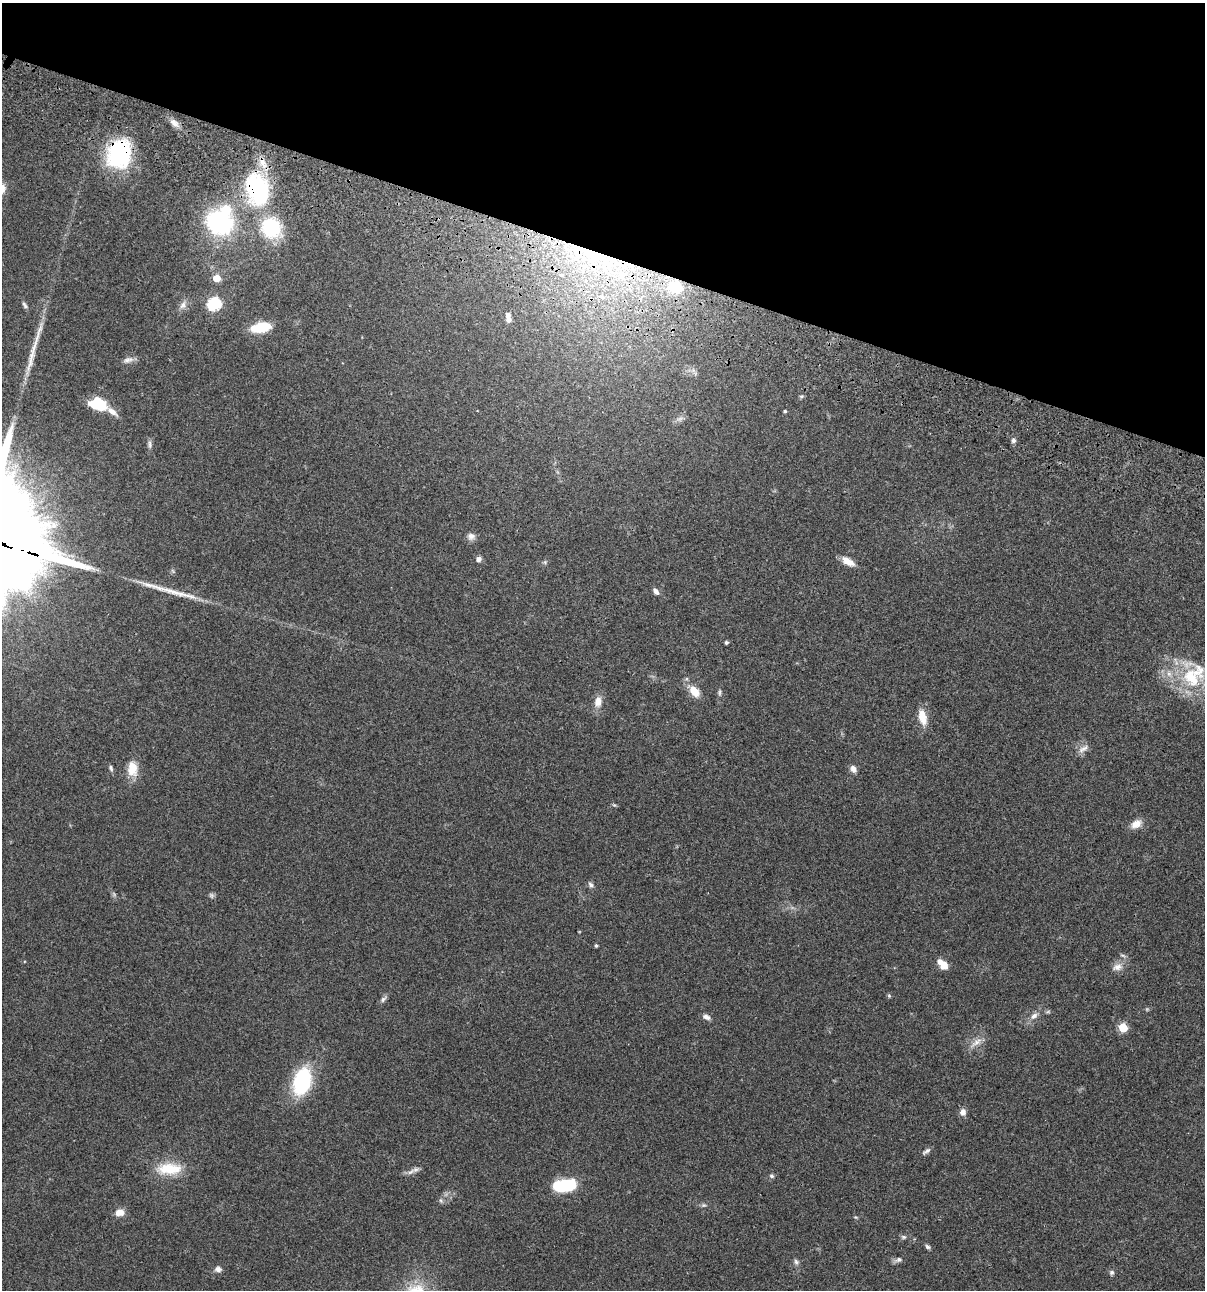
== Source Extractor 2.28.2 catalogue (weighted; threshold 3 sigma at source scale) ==
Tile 2 of 4 x 4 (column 2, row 1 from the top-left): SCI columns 1438-2640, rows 3985-5272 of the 5405 x 5389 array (HDU 1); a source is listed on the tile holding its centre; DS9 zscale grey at full resolution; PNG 1207 x 1292 px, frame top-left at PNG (2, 3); no overlay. Shown black and unused: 20% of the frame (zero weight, under 3 of 4 exposures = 9% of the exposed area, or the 3 px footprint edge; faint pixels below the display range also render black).
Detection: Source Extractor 2.28.2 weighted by HDU 2 'WHT'; one run over the whole footprint, this tile lists its part. Background 0.0456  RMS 0.0054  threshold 0.0245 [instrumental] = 3 sigma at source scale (4.5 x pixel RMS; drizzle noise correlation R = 1.50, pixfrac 1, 0.05/0.05 arcsec/px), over >= 5 px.
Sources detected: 83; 7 too faint to see at this stretch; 1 inside a brighter object's white glare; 2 long thin detections or spike segments (spike, bleed or trail) — not listed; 7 inside a brighter listed object's ellipse — not listed separately; the other 66 listed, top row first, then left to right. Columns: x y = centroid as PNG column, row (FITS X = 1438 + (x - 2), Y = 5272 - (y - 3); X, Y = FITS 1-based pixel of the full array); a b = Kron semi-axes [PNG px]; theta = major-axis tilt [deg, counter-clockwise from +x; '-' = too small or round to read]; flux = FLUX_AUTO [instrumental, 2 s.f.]
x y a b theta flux
174 123 15 8 -43 3.6
119 154 33 26 71 45
262 162 19 9 -67 6.5
257 189 27 19 -77 70
219 223 21 16 -24 83
271 228 19 17 -53 39
599 257 39 15 -26 39
561 275 6 4 -42 0.98
217 278 5 5 - 9.5
675 287 16 13 -23 21
214 304 6 6 - 74
25 305 11 5 -59 1.5
183 305 11 8 59 2.9
508 315 8 7 - 1.8
261 327 15 8 10 24
128 360 16 7 16 2.6
693 370 7 5 -46 1.5
801 396 6 5 - 0.82
97 404 17 12 -10 19
785 411 4 3 - 0.69
112 412 16 7 -35 3.7
1013 441 6 6 - 1.4
150 444 12 5 -86 1.6
471 536 11 9 -9 2.5
11 546 25 3 -19 1800
478 559 6 6 - 1.9
848 561 15 7 -30 5.6
545 562 6 5 - 0.85
656 591 9 5 -52 2.1
726 642 3 3 - 0.98
1191 677 33 25 -58 31
694 691 12 8 -50 8.6
598 702 13 9 80 5.1
922 717 21 9 -77 7.7
1083 749 17 7 30 3.1
111 768 8 5 -72 1.2
132 769 19 12 -90 9.3
853 769 9 7 -63 2.6
1136 824 16 10 33 4.7
591 885 9 6 -56 1.5
596 946 4 3 - 0.76
944 965 9 8 - 4.9
1117 967 16 10 22 4.1
889 996 5 5 - 0.7
383 999 11 6 42 1.6
1048 1012 8 4 9 0.85
1034 1016 12 7 36 2.9
706 1017 10 6 -20 2.2
1123 1028 5 5 - 22
976 1042 22 7 36 4.3
302 1082 27 16 74 46
963 1112 8 7 - 2.7
926 1151 12 5 31 1.6
169 1169 35 15 2 16
415 1169 10 7 23 2.1
772 1176 6 5 - 1
565 1184 17 10 -13 32
703 1205 7 5 18 1.1
120 1212 10 8 7 4.6
855 1217 5 4 - 0.57
904 1237 8 6 -1 1.2
928 1247 7 5 -30 1.1
898 1260 11 6 16 1.9
796 1262 9 6 -70 1.5
218 1269 8 7 - 2.2
1112 1272 7 6 - 1.1
Overlapping masked pixels (flux is a lower limit): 6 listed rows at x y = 119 154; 262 162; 257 189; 599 257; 675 287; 11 546